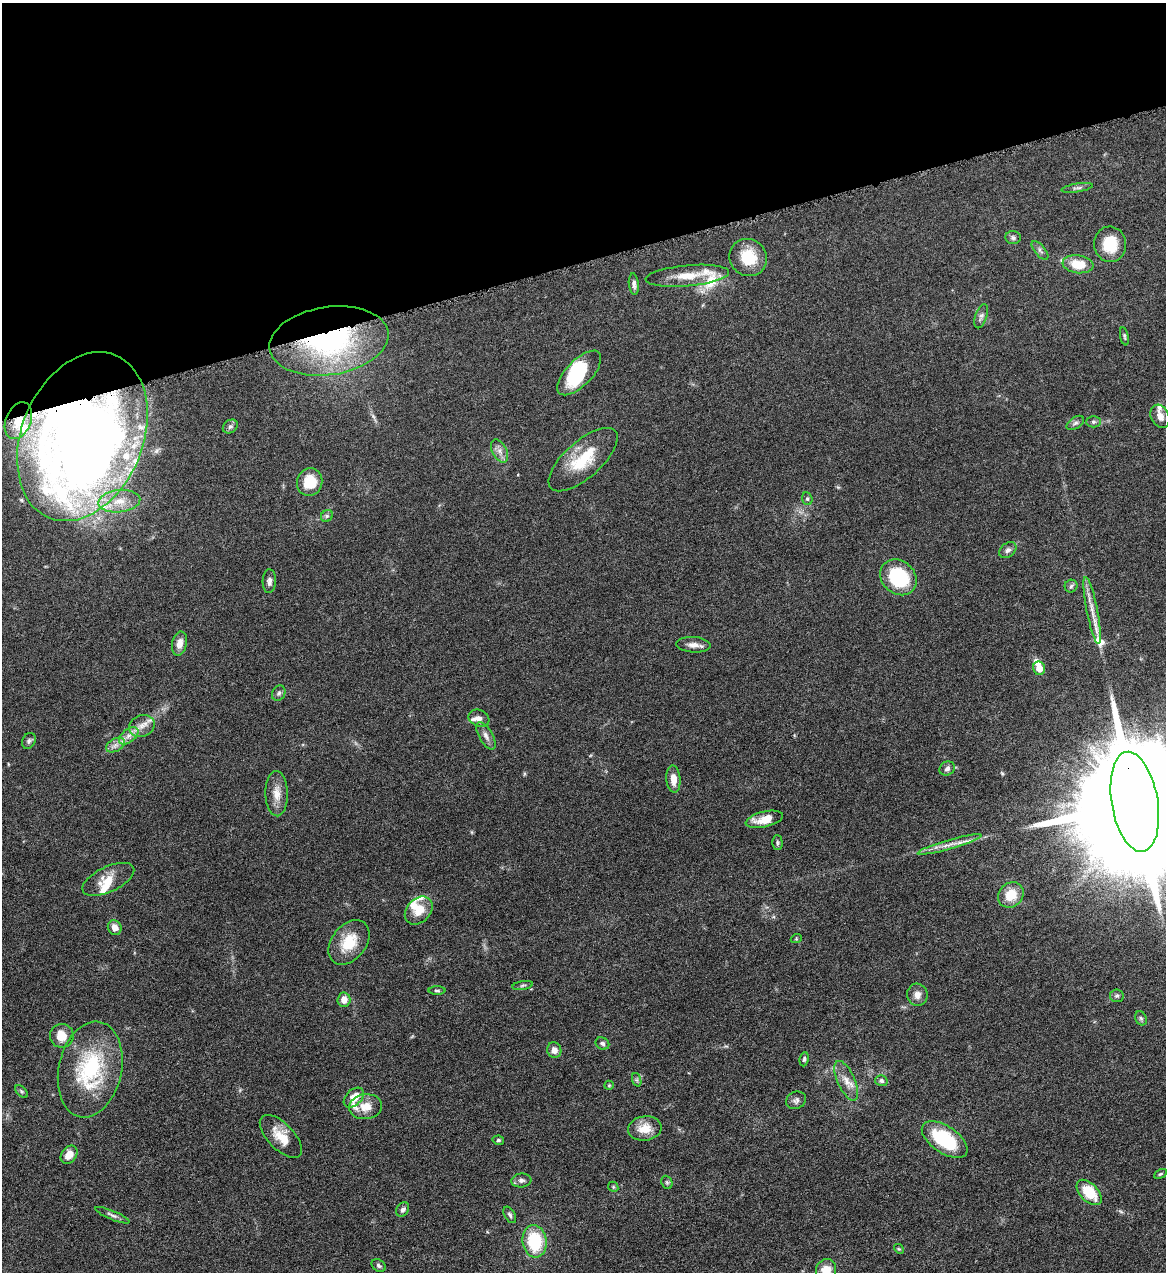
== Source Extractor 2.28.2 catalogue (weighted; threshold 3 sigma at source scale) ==
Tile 3 of 4 x 4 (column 3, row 1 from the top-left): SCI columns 2593-3756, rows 3810-5079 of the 5065 x 5080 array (HDU 1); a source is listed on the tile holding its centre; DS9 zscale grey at full resolution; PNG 1168 x 1274 px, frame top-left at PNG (2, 3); each listed source drawn as its Kron ellipse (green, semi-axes under 4 px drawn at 4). Shown black and unused: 20% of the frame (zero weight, under 4 of 8 exposures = <1% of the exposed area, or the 3 px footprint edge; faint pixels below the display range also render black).
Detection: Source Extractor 2.28.2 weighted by HDU 2 'WHT'; one run over the whole footprint, this tile lists its part. Background 0.0459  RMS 0.0034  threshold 0.0141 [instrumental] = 3 sigma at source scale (4.09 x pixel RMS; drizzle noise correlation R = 1.36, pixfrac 0.8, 0.05/0.05 arcsec/px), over >= 5 px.
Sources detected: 104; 2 inside a brighter object's white glare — neither listed nor drawn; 14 inside a brighter listed object's ellipse — not listed separately; the other 88 listed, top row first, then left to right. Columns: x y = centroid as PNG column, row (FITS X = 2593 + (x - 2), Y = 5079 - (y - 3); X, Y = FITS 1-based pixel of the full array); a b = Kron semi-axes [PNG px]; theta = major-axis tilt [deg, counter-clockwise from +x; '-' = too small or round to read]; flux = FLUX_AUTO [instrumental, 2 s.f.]
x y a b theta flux
1077 188 16 4 9 0.95
1013 238 8 6 -5 0.82
1110 244 18 16 -86 8.9
1040 250 11 5 -50 1
748 258 19 18 - 9.2
1078 264 15 9 -7 7.9
687 276 42 10 5 7.3
634 284 11 5 -84 1.1
981 316 12 6 71 1
1124 336 9 3 -78 0.52
329 341 60 34 8 68
579 373 28 13 46 16
1160 416 12 9 -63 2.1
18 421 19 12 67 6
1093 422 7 5 0 0.64
1075 423 10 5 33 0.84
230 427 8 6 37 0.92
82 437 88 60 67 430
500 451 12 7 -64 1.8
583 460 43 18 41 14
310 482 14 12 75 7.8
807 499 6 5 - 0.57
119 501 21 11 6 6.2
327 516 6 5 - 0.62
1008 550 9 7 38 1.1
898 577 20 16 -41 20
269 581 12 6 88 1.4
1071 586 6 6 - 0.67
1092 610 34 5 -79 4
179 643 12 7 78 2.8
693 645 17 7 -3 2.2
1039 668 7 6 - 3.3
279 693 8 6 63 0.81
479 718 11 8 -21 1.6
142 726 13 10 22 3
129 736 11 6 37 2
486 736 15 7 -60 1.8
29 741 8 6 61 0.85
115 745 10 6 27 1.6
947 768 8 6 30 1.1
673 779 13 7 -85 2.9
277 794 22 11 -88 4
1135 802 50 23 -80 25000
764 819 19 7 13 4.9
777 843 7 5 -89 0.65
950 844 33 5 16 3.6
108 879 28 12 25 5.9
1011 895 14 11 43 6.9
419 911 16 12 46 4.6
115 928 7 6 - 2.4
796 939 5 3 - 0.31
349 942 25 17 51 9.3
523 985 10 3 9 0.59
437 990 8 3 0 0.47
917 995 11 10 - 2.2
1117 996 7 6 - 0.75
344 1000 7 6 - 2.7
1141 1018 7 5 -67 0.72
62 1036 12 12 - 4.8
602 1043 7 6 - 0.74
554 1050 8 7 - 1.8
804 1059 7 4 82 0.66
90 1069 48 31 77 30
637 1080 7 4 -71 0.59
846 1081 21 9 -66 3.5
881 1081 6 5 - 0.7
609 1085 5 4 - 0.4
22 1091 8 4 -45 0.55
354 1098 12 7 44 4.6
796 1100 10 8 25 1.2
366 1107 16 12 5 4.3
645 1128 17 12 8 5.4
281 1136 27 13 -46 6.2
498 1140 6 4 -12 0.51
945 1140 26 13 -34 18
69 1155 10 7 55 3.2
1160 1174 7 4 27 0.44
521 1180 10 7 6 1.2
667 1182 7 5 -68 0.63
613 1187 5 4 - 0.41
1089 1192 15 9 -46 9.9
403 1210 8 6 56 1.1
112 1215 18 4 -23 1.1
510 1215 9 5 -60 0.74
535 1241 16 12 -82 16
899 1249 5 4 - 0.4
379 1266 8 5 -34 0.7
826 1270 11 10 - 5.6
Overlapping masked pixels (flux is a lower limit): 4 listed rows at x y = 329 341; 18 421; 82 437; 1135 802
Isophote crosses this tile's border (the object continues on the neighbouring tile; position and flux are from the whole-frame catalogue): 2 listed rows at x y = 1135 802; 826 1270